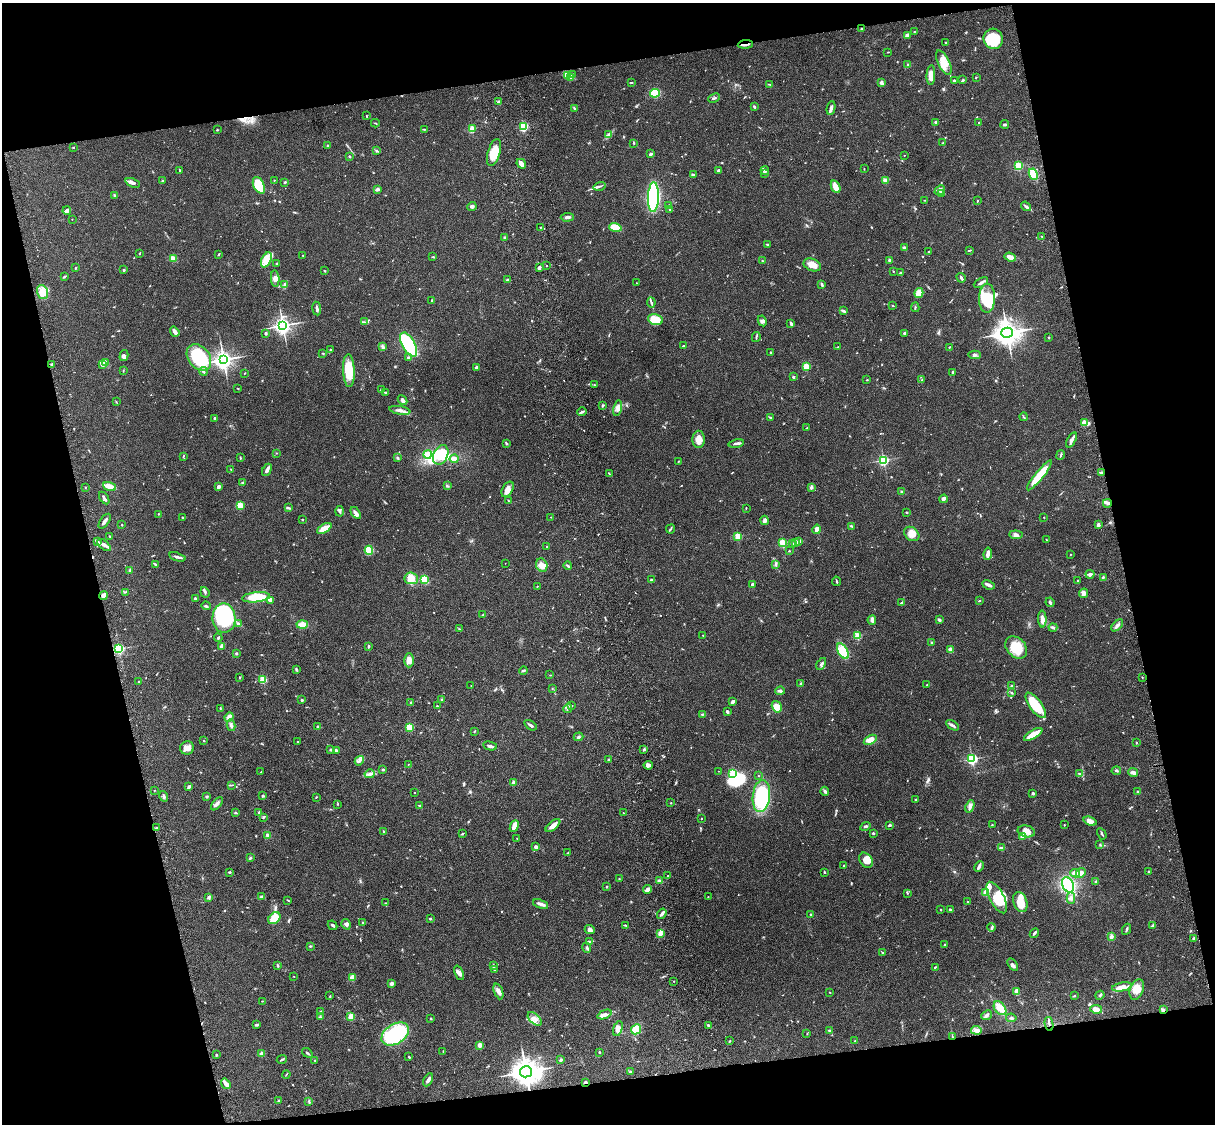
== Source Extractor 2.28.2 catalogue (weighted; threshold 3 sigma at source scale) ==
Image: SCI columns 122-4970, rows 277-4764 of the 5089 x 4927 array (HDU 1 of 3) = the unmasked area's bounding box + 8 px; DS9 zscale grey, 4 x 4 block average (1 PNG px = mean of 4 x 4 image px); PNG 1217 x 1126 px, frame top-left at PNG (2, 3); each listed source drawn as its Kron ellipse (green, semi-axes under 4 px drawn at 4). Shown black and unused: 25% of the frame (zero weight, under 3 of 4 exposures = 6% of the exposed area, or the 3 px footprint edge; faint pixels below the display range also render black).
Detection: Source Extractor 2.28.2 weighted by HDU 2 'WHT'. Background 0.0759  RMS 0.0057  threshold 0.0257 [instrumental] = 3 sigma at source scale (4.5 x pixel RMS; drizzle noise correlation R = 1.50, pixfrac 1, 0.05/0.05 arcsec/px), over >= 5 px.
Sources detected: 805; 3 too faint to see at this stretch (4 x 4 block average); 11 inside a brighter object's white glare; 4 cosmic-ray / hot-pixel residue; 1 long thin detection or spike segment (spike, bleed or trail) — neither listed nor drawn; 21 coinciding with a brighter row at this scale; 36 inside a brighter listed object's ellipse — not listed separately; of the other 729, all 500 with FLUX_AUTO >= 1.67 (the completeness limit of this list) listed and drawn (229 fainter detections not listed), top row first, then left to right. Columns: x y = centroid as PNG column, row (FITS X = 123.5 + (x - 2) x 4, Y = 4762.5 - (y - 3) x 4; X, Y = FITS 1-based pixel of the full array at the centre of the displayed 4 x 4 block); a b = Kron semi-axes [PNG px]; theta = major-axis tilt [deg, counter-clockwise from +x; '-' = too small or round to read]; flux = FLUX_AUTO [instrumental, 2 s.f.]
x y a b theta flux
862 29 2 2 - 3.8
914 31 2 2 - 2.5
907 35 3 2 - 13
993 39 10 9 - 120
945 42 2 2 - 1.9
745 44 7 2 5 8.5
888 52 3 2 - 2.2
944 63 13 5 -64 45
908 64 2 2 - 2.1
572 74 3 2 - 3.2
931 75 10 4 87 21
568 76 2 2 - 36
571 77 4 3 - 8
976 77 2 2 - 1.7
963 80 2 2 - 8.8
955 81 4 2 - 6
631 82 3 2 - 2.8
881 83 3 3 - 12
770 84 3 2 - 2.3
655 93 5 4 - 73
714 98 6 2 25 5.8
499 101 3 2 - 6.8
754 107 3 2 - 4.3
831 108 7 3 80 10
575 109 4 2 - 7.2
366 116 3 2 - 2.3
936 122 2 2 - 21
979 122 2 2 - 4.1
375 123 4 2 - 2.8
1005 124 4 2 - 4
523 126 2 2 - 220
424 129 3 2 - 2.5
472 129 2 2 - 160
217 130 2 2 - 3.1
609 135 3 2 - 5.1
634 143 3 2 - 2.1
943 143 2 2 - 2.4
328 146 2 2 - 17
73 147 2 2 - 2.3
376 151 4 2 - 3.4
494 152 14 6 73 60
651 154 4 2 - 5.1
904 155 2 2 - 1.9
349 156 2 2 - 3.8
521 164 5 3 - 22
1018 166 2 2 - 240
864 169 2 2 - 1.8
180 170 3 2 - 3
765 170 4 2 - 5.2
718 171 4 2 - 5.6
765 174 3 2 - 3.5
1033 174 6 4 -64 91
694 175 3 2 - 4.4
162 180 2 2 - 3.2
274 180 2 2 - 2.9
885 181 4 3 - 14
285 182 2 2 - 4.9
133 183 7 3 -24 9.5
259 185 9 5 -65 84
599 186 6 2 18 6.1
836 187 6 4 -65 31
377 189 4 2 - 11
940 190 5 3 - 14
941 193 4 2 - 4.2
115 195 4 2 - 5
653 197 15 5 88 760
925 200 3 2 - 1.7
977 201 3 2 - 2
669 205 2 2 - 1.8
472 206 4 3 - 8.2
1026 206 5 2 - 7.1
67 210 4 3 - 15
670 210 3 2 - 2.7
567 217 6 3 5 9.5
72 219 2 2 - 2.5
540 227 2 2 - 1.9
615 227 6 4 -16 63
1041 236 2 2 - 2.2
504 238 3 2 - 5
767 244 3 2 - 3.8
904 247 4 3 - 4.5
969 250 4 2 - 3.2
929 252 2 2 - 1.9
140 253 3 2 - 2.4
218 254 3 2 - 2.7
303 255 2 2 - 1.9
433 257 4 2 - 2.7
1010 257 6 3 -20 21
173 258 4 3 - 33
266 260 8 4 64 38
890 260 3 3 - 8
762 261 2 2 - 2
277 264 2 2 - 5.4
812 265 9 6 -23 33
547 266 2 2 - 2.3
539 267 3 2 - 6.7
75 268 3 2 - 3.5
124 270 3 2 - 4
324 271 3 2 - 2.4
893 271 2 2 - 1.7
901 273 2 2 - 9.5
64 277 3 2 - 3.5
275 278 8 4 -85 14
961 278 5 2 - 7.7
507 280 4 2 - 4.8
636 283 2 2 - 1.9
981 283 8 2 29 11
822 284 4 2 - 4.1
284 285 4 3 - 6.2
42 292 7 5 -72 27
919 293 5 4 - 42
987 298 14 8 88 95
432 300 2 2 - 3.5
651 302 5 2 - 4.8
892 305 2 2 - 2.6
915 307 5 2 - 3.7
317 309 7 2 -83 11
843 311 4 2 - 4.6
655 319 7 5 -14 76
762 321 5 4 - 8.8
365 322 3 2 - 3.2
791 324 4 2 - 6.9
283 325 3 3 - 1100
175 332 5 2 - 18
265 333 2 2 - 6.5
904 333 2 2 - 19
1007 333 6 5 - 3200
756 337 5 2 - 4.3
1049 337 2 2 - 2.8
409 344 13 6 -60 300
382 346 4 2 - 5.2
683 346 3 2 - 5.4
838 347 2 2 - 1.9
949 347 2 2 - 3.4
330 350 4 2 - 3.4
323 353 3 2 - 3.2
771 353 2 2 - 2.9
124 355 5 4 - 11
974 355 6 2 -4 6.8
199 357 14 10 -51 240
408 358 2 2 - 20
223 360 4 4 - 1500
105 362 4 2 - 4.7
52 364 4 2 - 4.1
102 364 4 3 - 6.5
806 366 2 2 - 140
476 367 2 2 - 23
123 370 2 2 - 1.8
203 371 4 2 - 5.3
349 371 16 6 -87 85
953 372 2 2 - 4.7
245 373 2 2 - 1.9
793 377 2 2 - 14
867 380 2 2 - 2.1
922 380 2 2 - 1.7
594 385 2 2 - 2
238 388 3 2 - 2.2
381 390 3 3 - 3.7
385 392 3 2 - 3.6
403 400 5 3 - 9.4
116 402 2 2 - 2.1
602 405 3 2 - 3.1
618 408 8 3 79 13
400 410 10 3 -10 17
582 412 4 2 - 6.2
1023 417 4 2 - 3
214 418 2 2 - 8.8
771 418 3 2 - 5.9
1084 423 2 2 - 82
807 428 2 2 - 2.4
699 439 8 6 89 29
1071 440 8 2 61 14
506 443 4 2 - 3.7
736 443 8 2 10 9.2
276 453 2 2 - 1.9
428 454 4 4 - 33
441 455 10 7 64 82
1061 455 5 2 - 3.8
183 456 3 2 - 2
240 457 4 2 - 2.2
397 458 3 2 - 4.1
454 459 4 4 - 21
883 460 2 2 - 580
678 461 2 2 - 2
231 469 3 2 - 2
267 470 6 3 63 11
1102 473 2 2 - 31
609 474 2 2 - 1.7
1039 475 19 3 51 120
243 482 3 2 - 3.7
109 486 6 3 -20 42
447 486 3 2 - 4.1
85 487 2 2 - 2.1
218 487 3 2 - 12
811 487 4 3 - 5.4
508 489 8 5 61 19
902 492 3 3 - 3.6
104 498 7 2 -58 8.9
943 499 4 3 - 9.4
508 501 3 2 - 2.8
1107 503 4 2 - 7.4
240 505 2 2 - 140
288 508 4 2 - 3.9
746 508 2 2 - 2
340 511 5 2 - 5.6
356 513 7 2 -54 20
906 513 3 2 - 2.1
159 514 2 2 - 2.9
183 517 3 2 - 3.3
551 517 2 2 - 2.1
1044 517 2 2 - 1.9
302 519 2 2 - 2.4
764 520 4 3 - 9.1
105 521 8 2 55 11
122 525 2 2 - 2.2
1098 525 3 2 - 13
851 526 3 2 - 2.7
324 528 8 3 29 51
671 529 5 2 - 4
817 529 4 3 - 19
912 534 8 6 -39 29
1016 535 6 4 -4 11
110 536 2 2 - 1.8
738 536 2 2 - 160
1047 540 3 2 - 1.9
799 541 3 2 - 7.8
97 542 4 2 - 4.7
783 543 2 2 - 240
796 543 3 2 - 10
793 544 4 2 - 3.1
104 545 8 3 -37 12
547 546 2 2 - 7.5
369 550 4 4 - 68
789 551 2 2 - 2.5
988 554 6 3 83 19
1070 555 2 2 - 1.9
177 557 8 2 -18 11
505 563 2 2 - 1.7
155 564 3 2 - 3.4
542 565 7 5 -66 20
776 565 4 2 - 3.5
568 566 4 2 - 4.7
129 571 3 2 - 3.5
1090 574 4 3 - 8.1
1103 577 2 2 - 4
411 578 7 6 - 48
424 579 4 3 - 86
651 580 3 2 - 4.4
836 581 4 2 - 4.6
1077 581 2 2 - 2
752 585 4 3 - 8
988 585 6 2 -24 14
537 586 2 2 - 3.6
125 592 3 2 - 3
205 592 5 2 - 5.5
1084 593 5 4 - 9.3
104 596 4 4 - 21
256 597 14 5 6 130
195 598 2 2 - 3.7
270 601 4 3 - 7.3
979 601 2 2 - 2.8
902 602 3 2 - 3.5
1050 602 5 2 - 5.6
206 606 5 2 - 4.5
483 615 3 2 - 2.8
224 618 15 11 -88 370
1042 619 8 4 -87 20
872 620 4 4 - 10
939 620 4 2 - 7.3
239 624 3 2 - 9.7
302 624 5 4 - 37
1117 625 7 3 46 12
1053 627 4 2 - 8.2
459 629 2 2 - 3.2
703 635 2 2 - 3.5
858 636 2 2 - 170
218 638 4 2 - 3
932 642 2 2 - 13
221 646 4 2 - 21
369 646 4 2 - 3.2
1016 647 12 9 -47 84
119 649 2 2 - 500
950 650 2 2 - 69
843 651 8 4 -60 80
236 653 2 2 - 16
409 660 7 4 -90 25
821 664 6 2 58 5.9
296 669 3 2 - 3
523 670 4 2 - 5.5
550 675 2 2 - 1.7
240 677 2 2 - 3.9
1142 677 2 2 - 2.8
263 679 2 2 - 220
139 682 3 2 - 2.3
801 684 3 2 - 3
927 685 2 2 - 2.7
1011 685 3 2 - 2.1
471 686 2 2 - 3
552 689 2 2 - 2.2
780 691 5 2 - 6.2
1011 692 2 2 - 2.3
302 700 3 2 - 5.7
441 700 3 2 - 3.1
733 701 3 2 - 12
411 703 3 2 - 4.9
1036 705 15 6 -54 110
437 706 2 2 - 1.7
571 706 3 2 - 3.5
777 707 6 4 -57 37
568 708 5 2 - 6.2
220 709 3 2 - 3.5
727 712 3 2 - 5.6
702 714 3 2 - 3.2
229 717 5 3 - 16
231 725 6 3 -77 8.4
530 725 7 2 -36 7.1
953 725 7 3 -30 8.4
318 727 2 2 - 27
409 727 4 3 - 52
474 731 3 2 - 2
1033 734 10 3 32 65
578 737 5 2 - 4.8
870 740 7 4 30 29
204 741 3 2 - 2.1
298 741 2 2 - 2.5
1136 743 3 2 - 2
490 746 7 2 -12 10
187 748 7 6 - 22
644 749 3 2 - 4.4
330 750 2 2 - 15
336 750 4 3 - 9.2
972 759 2 2 - 600
608 760 3 2 - 3.5
359 761 5 2 - 7.1
408 764 2 2 - 1.7
648 765 4 3 - 15
383 770 3 2 - 4.3
718 771 2 2 - 1.9
1116 771 5 2 - 2.9
261 772 3 2 - 2.2
733 773 2 2 - 220
1080 773 3 2 - 2.4
1133 773 5 3 - 13
370 774 5 4 - 10
758 775 2 2 - 1.8
513 783 2 2 - 54
232 785 3 2 - 2.2
189 787 4 2 - 8.8
154 790 2 2 - 2
825 791 4 3 - 5.7
414 792 2 2 - 2.9
1138 792 2 2 - 5.9
1033 793 2 2 - 24
164 796 5 3 - 7.1
263 796 3 2 - 4.5
761 796 16 8 83 280
207 797 3 2 - 3.8
316 797 2 2 - 3
916 799 2 2 - 2.8
671 803 2 2 - 4.4
217 804 8 3 51 10
338 804 2 2 - 1.8
419 805 2 2 - 2.8
970 806 6 3 69 14
259 812 3 2 - 2.6
235 813 3 2 - 3.2
623 813 2 2 - 1.8
263 818 2 2 - 2.6
701 819 2 2 - 4.7
1090 821 7 3 -21 24
553 825 9 3 39 23
890 825 4 2 - 5.2
992 825 2 2 - 3.2
1064 825 2 2 - 1.9
514 826 6 3 65 33
865 826 5 2 - 6.4
156 828 2 2 - 3.5
383 831 3 2 - 2.8
1026 831 9 6 -14 26
873 833 2 2 - 4
463 834 3 2 - 2.6
1102 834 6 2 -58 5
268 835 2 2 - 12
1023 836 2 2 - 3.7
517 838 2 2 - 2.8
1100 844 2 2 - 1.9
536 847 2 2 - 14
1001 848 4 2 - 8.3
568 853 3 2 - 2.3
250 858 3 2 - 4.3
866 860 8 6 -54 46
844 866 2 2 - 2.6
979 866 5 3 - 8.1
1149 871 2 2 - 1.9
230 872 3 2 - 4.2
825 872 3 2 - 2.8
1075 873 5 3 - 25
1081 873 5 4 - 14
668 876 2 2 - 4.4
619 879 2 2 - 2.5
660 881 3 2 - 10
1096 882 3 3 - 4.6
1068 885 8 5 -65 310
606 887 2 2 - 3.1
648 889 4 2 - 19
907 893 2 2 - 1.7
985 893 2 2 - 120
262 897 4 2 - 11
708 897 2 2 - 1.8
209 898 4 2 - 4.2
997 898 17 7 -62 84
1071 898 6 4 -87 11
288 900 3 2 - 2.4
967 901 2 2 - 1.7
1020 902 10 7 -71 50
385 903 2 2 - 2.1
541 904 8 2 -20 17
940 910 2 2 - 1.8
951 910 4 2 - 5.5
662 914 5 2 - 13
811 914 2 2 - 8.6
274 918 7 5 41 61
430 919 2 2 - 5.2
363 923 3 2 - 2.5
346 924 5 3 - 7.9
333 925 5 2 - 5.3
626 925 3 2 - 2
1152 926 2 2 - 2
992 927 4 3 - 5.4
1127 929 6 2 64 5.6
590 930 5 4 - 9
660 933 4 2 - 5.8
1034 933 5 2 - 6.7
1111 936 3 3 - 9.7
1194 938 2 2 - 23
589 942 4 3 - 6
944 945 2 2 - 2.5
310 946 2 2 - 3.7
587 948 5 3 - 6
882 952 3 2 - 2.8
277 965 3 2 - 3.5
493 965 3 2 - 4.7
1013 965 7 3 -58 12
935 967 2 2 - 3.6
494 970 4 2 - 3.4
459 973 8 4 -67 13
294 977 2 2 - 2.1
352 977 3 3 - 29
674 981 2 2 - 1.9
391 983 3 2 - 12
1122 987 10 4 10 21
1137 989 10 6 68 36
498 991 8 3 -70 16
1017 991 4 3 - 32
830 992 3 2 - 1.8
1100 995 4 2 - 6.8
330 996 2 2 - 2.1
1074 996 3 2 - 2.6
262 1001 2 2 - 2
1000 1008 8 5 -52 40
1096 1009 6 4 -9 23
1163 1010 3 2 - 6.3
321 1011 3 2 - 3.4
604 1014 7 4 21 11
986 1015 5 3 - 7.7
320 1017 4 2 - 3.2
351 1017 4 3 - 37
1011 1018 5 2 - 4.5
431 1019 3 2 - 2.5
535 1019 8 5 -45 18
1049 1024 7 2 -78 7.4
257 1025 3 2 - 7.9
708 1025 3 2 - 5.8
618 1028 8 4 71 16
636 1029 5 4 - 78
829 1030 3 2 - 3.9
976 1030 5 4 - 12
395 1034 15 10 32 330
807 1034 2 2 - 1.8
952 1036 3 2 - 2.3
730 1041 2 2 - 2.5
855 1041 3 2 - 5.5
479 1045 2 2 - 66
443 1051 2 2 - 1.8
599 1052 2 2 - 4.4
307 1053 6 2 -38 4.6
262 1054 3 3 - 17
216 1055 3 2 - 2.9
409 1057 3 2 - 2.6
282 1059 5 2 - 4.5
315 1060 3 2 - 1.9
561 1060 2 2 - 11
526 1072 6 5 - 3500
630 1072 3 3 - 3.9
286 1074 4 2 - 2.2
428 1080 7 3 62 12
585 1082 3 3 - 6.9
226 1084 5 2 - 28
279 1100 2 2 - 4
309 1101 2 2 - 2.2
Overlapping masked pixels (flux is a lower limit): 6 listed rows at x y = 745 44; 104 596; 1163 1010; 1049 1024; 526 1072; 585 1082
Diffuse or blended objects may show on this block-average render without a row.